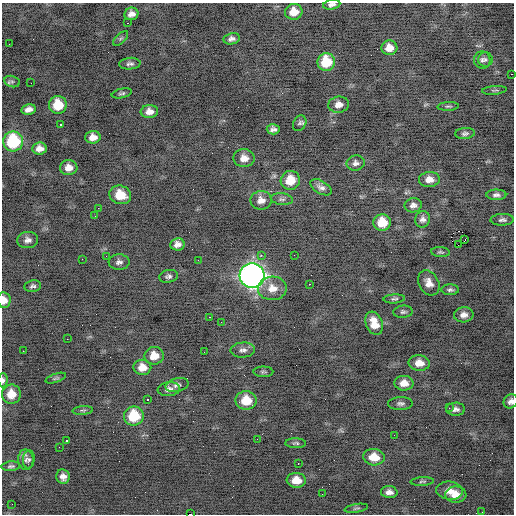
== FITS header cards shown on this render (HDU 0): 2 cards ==
NAXIS1  =                  512 / Axis length
NAXIS2  =                  512 / Axis length

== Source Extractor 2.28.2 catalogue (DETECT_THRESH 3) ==
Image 512 x 512 px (HDU 0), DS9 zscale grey, 1 PNG px = 1 image px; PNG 516 x 516 px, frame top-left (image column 1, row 512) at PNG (2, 3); each listed source drawn as its Kron ellipse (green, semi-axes under 4 px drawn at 4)
Background -0.843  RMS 0.84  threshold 2.52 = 3 sigma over >= 5 px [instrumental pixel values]
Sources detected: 114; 1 with non-positive FLUX_AUTO (blend fragments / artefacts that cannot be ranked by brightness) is neither listed nor drawn; the other 113 listed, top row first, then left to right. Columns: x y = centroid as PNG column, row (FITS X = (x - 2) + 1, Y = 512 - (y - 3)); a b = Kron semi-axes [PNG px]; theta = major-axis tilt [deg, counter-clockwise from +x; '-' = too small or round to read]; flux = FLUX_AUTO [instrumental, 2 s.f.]
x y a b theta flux
332 5 9 5 10 210
294 12 9 8 - 710
131 14 7 6 - 310
127 23 2 2 - 55
121 38 9 4 44 130
232 39 8 5 11 210
9 44 2 2 - 36
389 48 8 7 - 550
482 60 8 8 - 200
485 60 7 7 - 160
326 62 9 8 - 1800
130 64 10 6 4 180
511 74 2 2 - 430
12 81 8 5 -13 130
31 83 2 2 - 61
494 90 12 3 5 100
122 93 10 4 12 120
58 105 9 9 - 1500
339 105 10 8 7 370
448 106 11 3 3 96
29 109 7 5 11 320
149 111 8 6 5 410
300 123 8 6 62 140
60 125 3 2 - 110
273 129 6 5 - 200
465 133 10 5 5 160
93 137 7 6 - 460
13 141 10 10 - 3900
39 148 7 6 - 390
244 158 10 9 - 480
356 163 9 7 11 220
69 168 8 7 - 480
429 179 10 7 4 460
290 180 10 9 - 1000
321 187 12 6 -31 260
120 195 11 9 -18 1100
496 195 10 5 0 200
282 199 11 6 -7 160
261 200 10 9 - 440
413 205 9 7 11 250
98 208 2 2 - 150
95 216 2 2 - 42
423 219 8 7 - 240
502 220 11 6 2 180
382 222 9 8 - 1200
465 239 3 2 - 92
28 240 10 8 7 290
177 244 7 6 - 290
458 245 3 3 - 4800
440 252 9 5 -5 110
261 255 2 2 - 570
294 255 2 2 - 26
106 256 2 2 - 31
82 259 2 2 - 26
198 260 2 2 - 38
119 262 10 8 -2 240
168 276 9 6 11 190
252 276 12 12 - 33000
429 283 13 10 -60 480
309 284 2 2 - 540
33 286 8 5 9 150
272 288 14 11 3 770
450 290 9 5 -1 150
394 299 11 4 4 130
4 300 8 6 -81 410
403 312 10 6 4 140
464 315 10 7 6 350
209 317 3 2 - 400
221 322 2 2 - 28
374 323 12 8 -70 860
67 339 2 2 - 210
243 350 12 7 3 270
23 351 2 2 - 110
204 352 2 2 - 30
154 356 9 8 - 780
419 363 10 8 -5 590
142 367 9 7 -1 710
263 372 10 5 0 110
56 378 11 4 19 110
3 380 7 4 87 180
404 383 9 7 -1 570
177 385 12 6 14 220
169 389 11 7 5 300
11 394 9 9 - 960
147 399 3 2 - 540
246 400 10 9 - 1300
511 401 7 6 - 250
400 403 12 6 2 200
449 408 3 2 - 81
456 409 9 6 1 230
83 410 10 4 4 130
134 416 10 9 - 2200
394 435 2 2 - 25
257 439 3 2 - 54
66 441 3 3 - 820
296 443 10 5 -1 120
59 447 2 2 - 55
374 457 11 8 -5 970
29 459 9 6 83 160
26 460 10 8 -88 220
298 464 3 2 - 140
11 466 9 4 6 130
63 477 7 7 - 320
296 480 10 7 -3 810
422 481 12 4 3 110
450 491 13 9 -6 580
389 492 8 6 -4 290
322 494 2 2 - 41
456 495 10 8 1 600
12 504 2 2 - 26
356 508 12 4 9 110
482 512 2 2 - 26
190 514 3 2 - 330
At the frame edge (FLAGS 8, measured only in part): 5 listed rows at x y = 332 5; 4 300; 3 380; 511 401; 190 514
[1 non-positive-flux detection neither listed nor drawn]